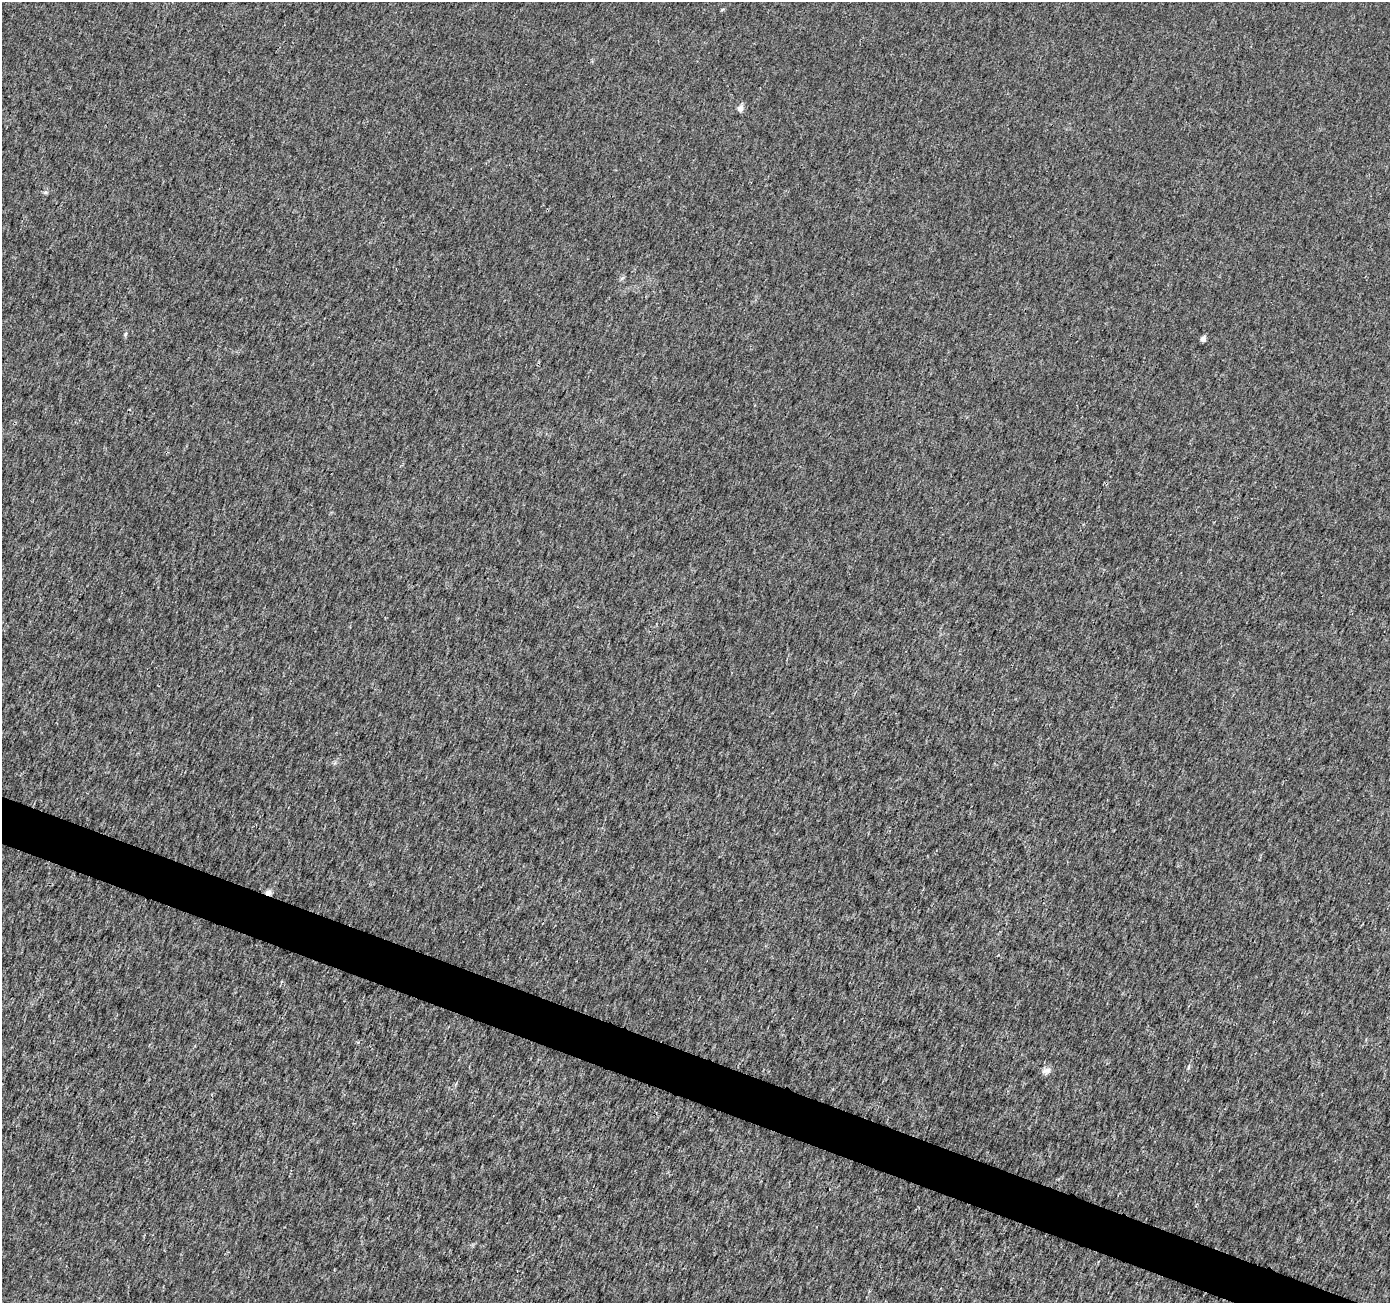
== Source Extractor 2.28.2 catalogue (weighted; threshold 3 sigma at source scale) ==
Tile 6 of 4 x 4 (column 2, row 2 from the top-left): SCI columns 1397-2784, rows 2879-4179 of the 5559 x 5692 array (HDU 1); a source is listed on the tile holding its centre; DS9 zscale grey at full resolution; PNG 1392 x 1305 px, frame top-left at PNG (2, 2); no overlay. Shown black and unused: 3% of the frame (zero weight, under 3 of 4 exposures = <1% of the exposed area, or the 3 px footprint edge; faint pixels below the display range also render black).
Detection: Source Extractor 2.28.2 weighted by HDU 2 'WHT'; one run over the whole footprint, this tile lists its part. Background 0.0014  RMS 0.0021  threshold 0.00928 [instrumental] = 3 sigma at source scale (4.5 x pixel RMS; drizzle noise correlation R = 1.50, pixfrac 1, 0.0396/0.0396 arcsec/px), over >= 5 px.
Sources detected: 7; all 7 listed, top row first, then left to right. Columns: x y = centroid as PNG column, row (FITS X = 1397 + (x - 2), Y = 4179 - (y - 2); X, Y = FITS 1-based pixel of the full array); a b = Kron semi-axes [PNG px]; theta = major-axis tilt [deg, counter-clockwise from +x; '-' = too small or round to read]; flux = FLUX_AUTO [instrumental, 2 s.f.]
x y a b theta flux
740 109 8 7 - 0.88
45 192 6 4 -18 0.29
125 334 5 5 - 0.3
1203 339 4 4 - 1.3
269 893 7 6 - 0.87
1189 1067 6 4 70 0.28
1046 1071 15 7 18 0.92
Overlapping masked pixels (flux is a lower limit): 1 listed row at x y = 269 893